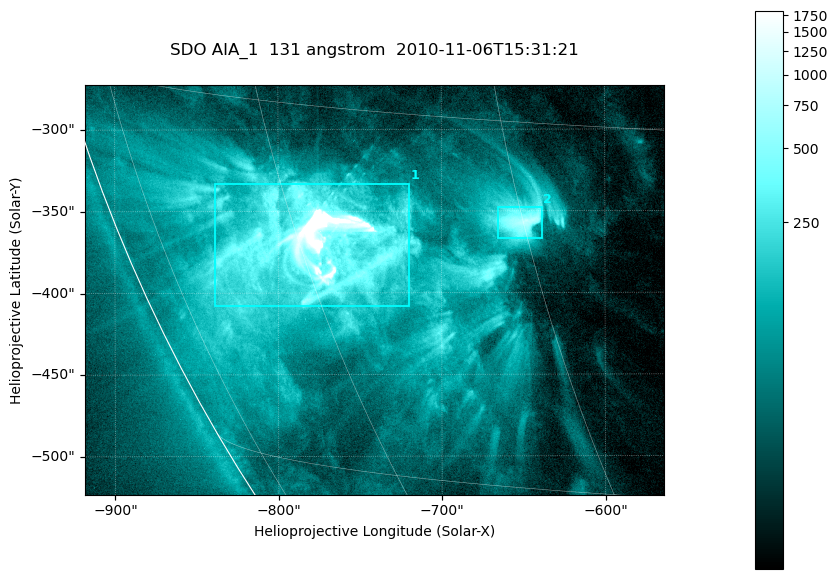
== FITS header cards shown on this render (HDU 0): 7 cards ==
TELESCOP= 'SDO     '           /
INSTRUME= 'AIA_1   '           /
WAVELNTH=                  131 /
WAVEUNIT= 'angstrom'           /
DATE-OBS= '2010-11-06T15:31:21.62' /
CTYPE1  = 'HPLN-TAN'           /
CTYPE2  = 'HPLT-TAN'           /

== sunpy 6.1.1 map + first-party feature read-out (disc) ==
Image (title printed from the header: SDO AIA_1  131 angstrom  2010-11-06T15:31:21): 590 x 417 px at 0.601 arcsec/px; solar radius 968 arcsec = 1612 px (partial field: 2.7% of the solar disc is inside the frame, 89% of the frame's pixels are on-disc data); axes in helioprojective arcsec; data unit not stated in the header (colour bar unlabelled)
Pointing: header CRPIX1/2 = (2045.07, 2040.72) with CRVAL1/2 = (0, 0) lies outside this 590 x 417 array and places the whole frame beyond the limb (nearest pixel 1.35 R_sun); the SolarSoft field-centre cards XCEN/YCEN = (-740.9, -398.3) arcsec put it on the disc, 766 arcsec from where CRPIX/CRVAL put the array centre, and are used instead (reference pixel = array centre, CRVAL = XCEN/YCEN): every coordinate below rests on XCEN/YCEN
Orientation: roll -0.139 deg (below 1 deg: not rotated)
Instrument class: DISC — disc imager (sunpy class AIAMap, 131 A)
Bright regions (active regions / flare kernels): reference = the on-disc median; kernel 5 px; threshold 5 sigma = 260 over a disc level ~52.4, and >= 1.15x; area >= 246 px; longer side >= 5 px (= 3 arcsec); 2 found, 2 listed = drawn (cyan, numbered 1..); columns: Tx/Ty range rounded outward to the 2 arcsec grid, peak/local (2 s.f.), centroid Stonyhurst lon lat
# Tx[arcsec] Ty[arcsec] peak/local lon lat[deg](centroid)
1 -840..-720 -408..-332 251 -59 -20
2 -666..-638 -368..-346 17 -45 -19
Off-limb structures (1.02-1.3 R_sun): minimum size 123 px: none found